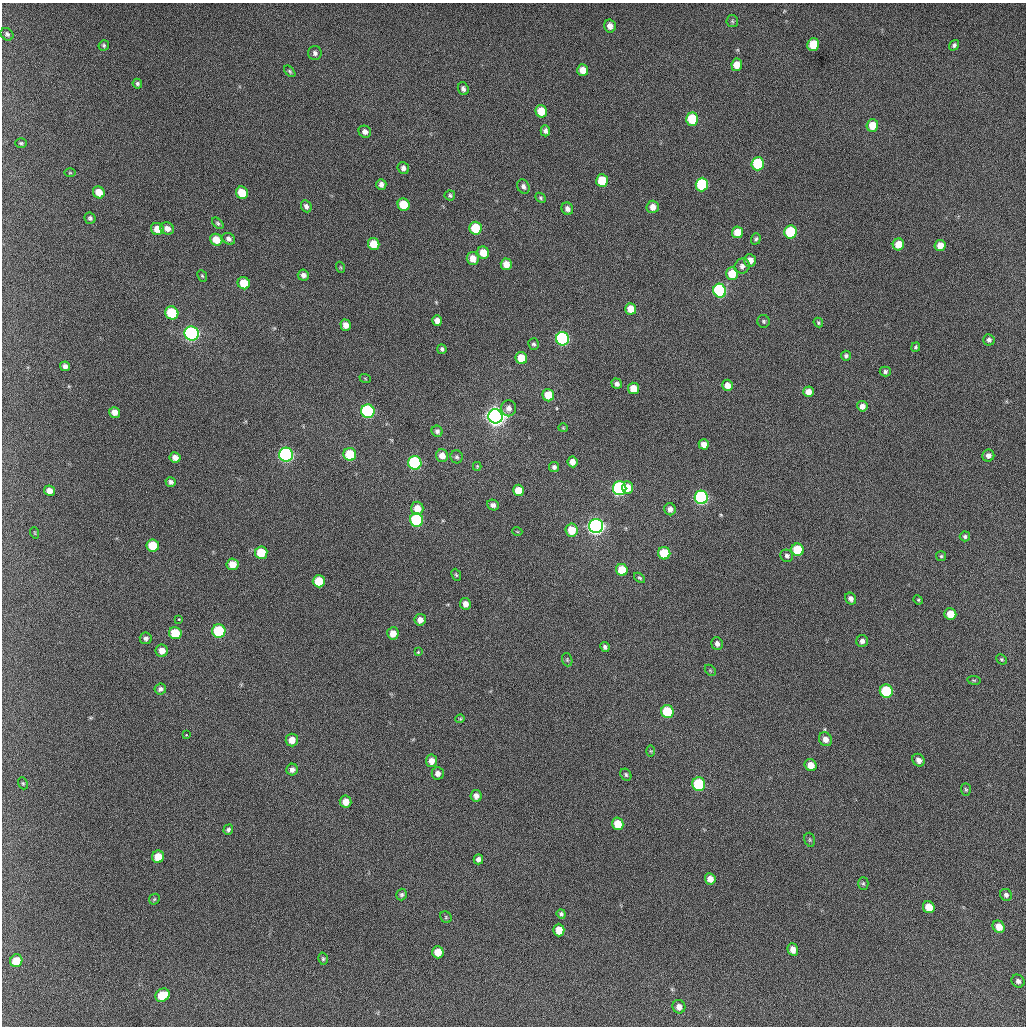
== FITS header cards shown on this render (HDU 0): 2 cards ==
NAXIS1  =                 1024 / length of data axis 1
NAXIS2  =                 1024 / length of data axis 2

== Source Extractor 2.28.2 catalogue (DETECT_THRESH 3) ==
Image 1024 x 1024 px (HDU 0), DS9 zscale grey, 1 PNG px = 1 image px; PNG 1028 x 1028 px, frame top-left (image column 1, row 1024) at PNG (2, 3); each listed source drawn as its Kron ellipse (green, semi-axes under 4 px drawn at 4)
Background 427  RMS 11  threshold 34.2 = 3 sigma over >= 5 px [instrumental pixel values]
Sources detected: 183; all 183 listed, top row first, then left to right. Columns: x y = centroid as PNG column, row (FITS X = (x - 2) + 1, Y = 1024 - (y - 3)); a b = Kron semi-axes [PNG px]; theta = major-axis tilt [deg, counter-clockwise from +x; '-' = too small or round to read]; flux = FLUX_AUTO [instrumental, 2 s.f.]
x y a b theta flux
732 21 6 5 - 1300
610 26 6 6 - 5100
7 34 7 5 -45 2100
104 45 5 5 - 1300
813 45 6 6 - 27000
954 45 5 4 - 1700
315 53 7 7 - 2300
737 65 6 5 - 9600
583 70 6 5 - 9100
290 71 7 4 -46 1300
137 84 5 4 - 1400
463 89 6 5 - 2300
541 111 6 5 - 16000
692 119 6 6 - 40000
872 125 6 5 - 14000
545 131 5 4 - 2500
365 132 6 6 - 3400
21 143 6 5 - 1100
758 164 6 6 - 63000
403 168 6 5 - 3100
70 173 5 3 - 720
602 181 6 6 - 26000
381 184 5 5 - 3500
702 185 7 6 - 76000
523 187 7 6 - 2400
99 192 6 5 - 11000
242 193 6 5 - 17000
450 195 5 5 - 1300
540 198 6 4 -42 1100
404 205 6 6 - 22000
306 206 6 5 - 2800
653 207 6 6 - 6400
567 209 6 5 - 3000
90 218 6 5 - 1900
218 223 7 4 -44 1500
167 228 7 6 - 4400
476 228 6 6 - 32000
157 229 6 6 - 8000
737 232 6 5 - 13000
791 232 6 6 - 67000
229 239 7 5 -35 2700
756 239 6 4 72 1500
216 240 6 5 - 12000
374 244 6 5 - 16000
898 244 6 5 - 12000
940 246 6 5 - 7700
483 253 6 5 - 12000
473 258 6 6 - 8300
750 260 6 6 - 7700
506 264 6 5 - 7700
742 266 8 7 - 3400
340 267 5 3 - 760
732 274 6 6 - 18000
303 275 5 5 - 3100
202 276 6 4 -66 1000
244 283 6 6 - 16000
720 291 7 6 - 140000
631 309 6 5 - 12000
172 313 7 6 - 41000
437 321 5 5 - 4500
763 321 6 6 - 1400
818 322 5 4 - 1200
346 325 5 5 - 5600
192 334 7 7 - 240000
562 339 7 6 - 170000
989 340 6 5 - 2100
534 344 6 5 - 1600
916 347 5 4 - 1200
442 349 5 4 - 1700
846 356 5 5 - 1800
521 358 6 5 - 19000
65 366 5 4 - 2900
885 371 5 5 - 1700
365 378 6 3 -20 700
617 384 5 5 - 2700
727 385 5 5 - 6500
633 388 5 5 - 13000
808 392 5 5 - 5500
548 395 6 6 - 20000
862 406 5 5 - 4400
509 408 8 7 - 4200
368 411 7 6 - 140000
115 412 5 5 - 5600
495 416 7 7 - 740000
563 428 4 4 - 740
437 431 6 5 - 2200
704 444 5 5 - 6200
350 454 6 6 - 32000
286 455 7 7 - 220000
442 456 6 6 - 7000
988 456 6 6 - 3100
175 457 5 5 - 4600
457 457 6 6 - 1800
572 462 5 5 - 5600
415 463 7 6 - 120000
477 466 4 4 - 800
554 467 5 5 - 2500
171 482 5 4 - 2100
620 488 7 7 - 180000
627 488 6 5 - 11000
518 490 6 5 - 13000
49 491 5 5 - 5400
701 497 7 6 - 210000
493 505 6 5 - 2800
417 508 7 6 - 11000
670 509 6 5 - 3400
417 520 7 6 - 84000
596 526 7 7 - 430000
572 530 6 6 - 16000
517 531 5 3 - 610
35 533 6 3 -71 690
965 536 5 5 - 1700
153 545 6 6 - 19000
797 550 6 6 - 43000
261 553 6 6 - 23000
664 553 6 6 - 38000
787 556 6 6 - 2300
941 556 5 5 - 1100
232 564 6 6 - 9400
622 570 6 5 - 21000
456 575 6 4 -66 1100
639 578 6 4 -39 1100
319 581 6 6 - 23000
851 599 6 5 - 3300
918 600 5 4 - 830
465 604 6 5 - 5000
950 614 6 6 - 13000
178 619 3 2 - 1100
420 620 6 5 - 4700
219 631 6 6 - 55000
175 633 6 6 - 22000
393 633 6 6 - 7700
146 638 6 6 - 2000
862 641 6 5 - 2900
717 644 6 5 - 3100
605 647 5 4 - 1900
162 651 6 6 - 6000
418 652 3 2 - 1400
1002 659 6 4 -43 1100
567 660 7 5 -71 1100
710 670 6 4 -46 1000
974 680 7 3 -8 920
160 689 6 5 - 2300
886 691 7 6 - 61000
667 712 6 6 - 44000
460 719 4 4 - 800
186 735 3 3 - 1600
825 739 7 6 - 5500
292 740 6 6 - 7100
651 751 6 4 -89 910
918 760 7 5 -54 4100
431 761 6 5 - 5200
811 765 6 5 - 8400
292 770 6 5 - 3200
438 773 6 6 - 3300
626 775 6 5 - 1400
23 783 6 4 -68 1000
699 784 7 6 - 70000
966 789 6 5 - 1200
476 796 6 5 - 3700
345 802 6 6 - 7100
618 824 6 5 - 14000
228 830 5 4 - 1700
810 840 7 5 -73 1300
158 857 6 6 - 14000
478 859 5 5 - 2700
710 879 6 5 - 6200
863 883 6 5 - 1300
402 895 6 5 - 1600
1006 895 6 5 - 2000
154 899 6 5 - 1000
929 907 6 5 - 15000
561 914 5 4 - 1700
446 917 6 5 - 1100
999 927 6 5 - 9600
559 930 6 5 - 9900
793 949 6 5 - 6100
438 952 6 5 - 12000
323 959 6 4 -77 1300
16 961 6 6 - 16000
1018 981 7 6 - 2500
162 995 7 6 - 24000
679 1007 7 6 - 4300